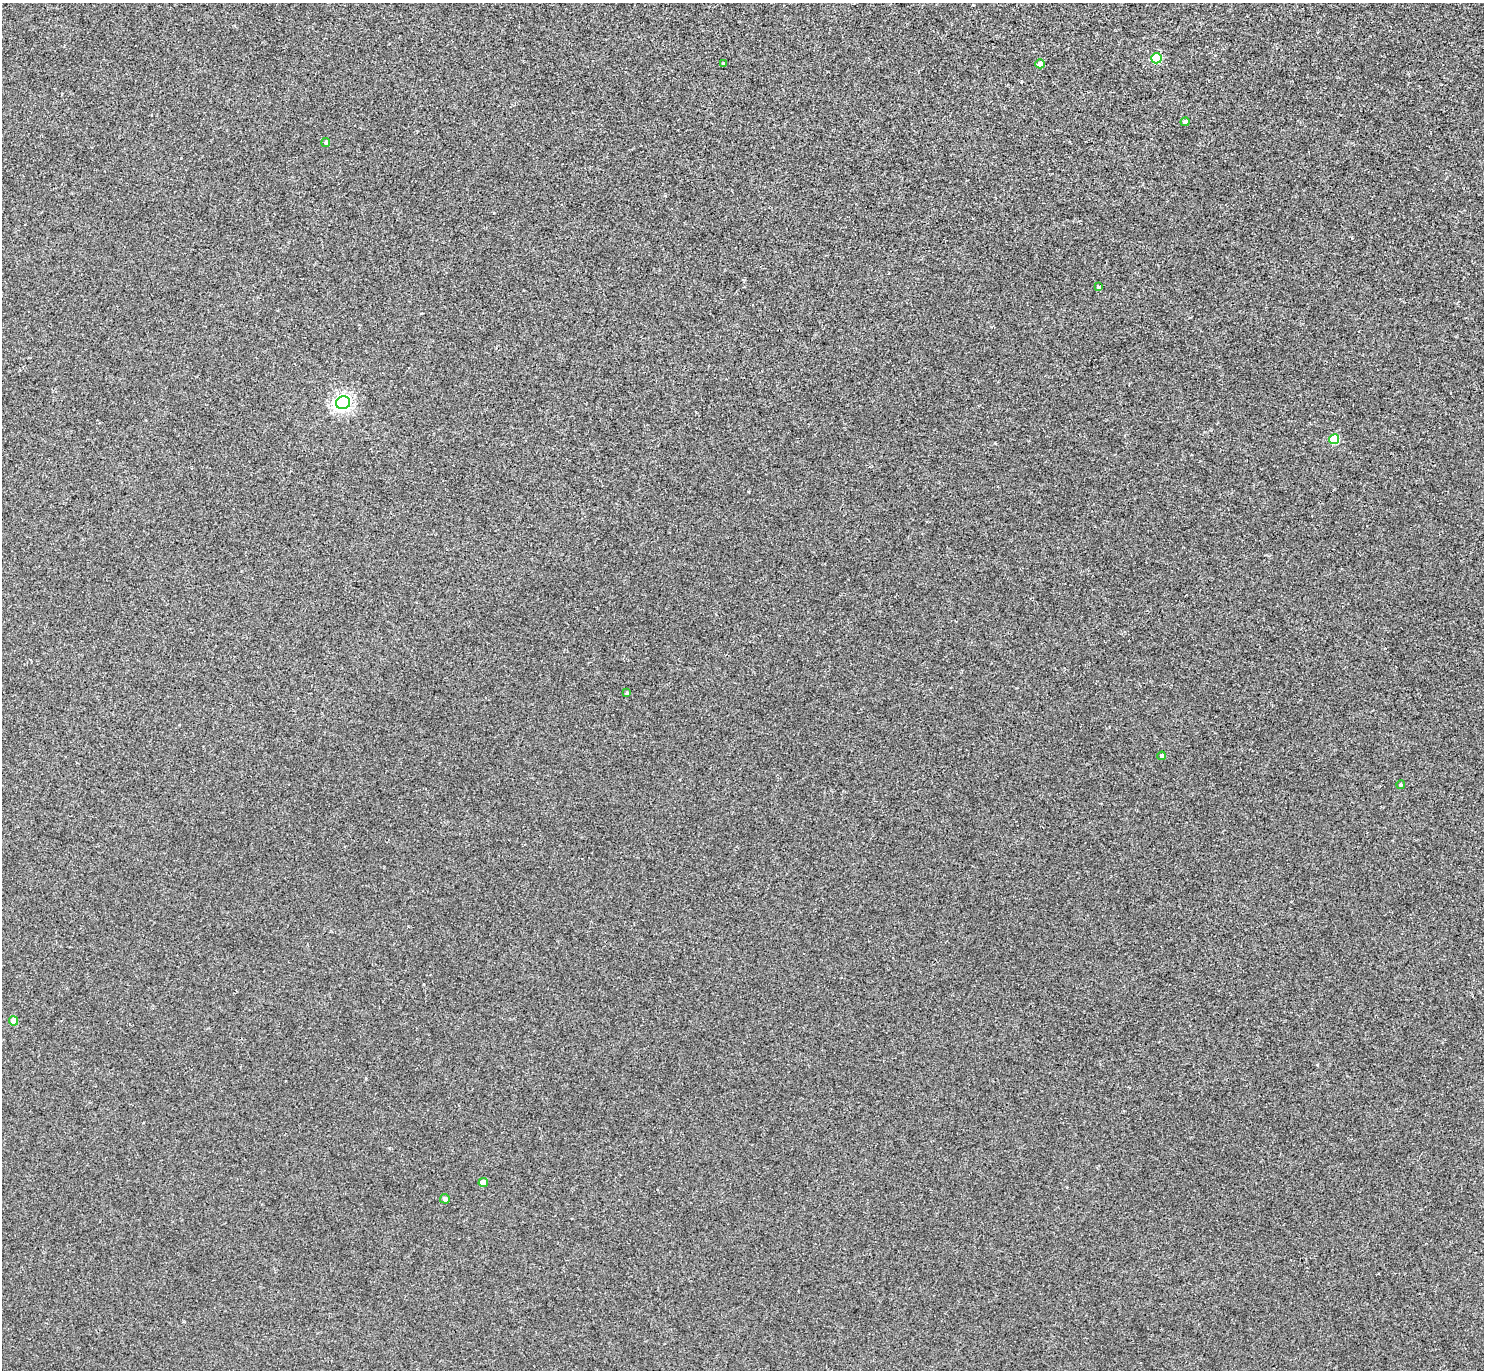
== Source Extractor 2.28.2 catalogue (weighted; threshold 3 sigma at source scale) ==
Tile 10 of 4 x 4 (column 2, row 3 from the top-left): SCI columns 1483-2964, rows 1528-2895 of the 5932 x 5928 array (HDU 1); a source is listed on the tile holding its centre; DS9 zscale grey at full resolution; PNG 1486 x 1372 px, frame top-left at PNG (2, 3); each listed source drawn as its Kron ellipse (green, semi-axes under 4 px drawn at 4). Shown black and unused: <1% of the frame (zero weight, under 2 of 3 exposures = <1% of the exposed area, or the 3 px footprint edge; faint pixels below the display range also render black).
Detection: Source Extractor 2.28.2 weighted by HDU 2 'WHT'; one run over the whole footprint, this tile lists its part. Background 8.60e-04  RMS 0.0049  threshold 0.0222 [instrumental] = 3 sigma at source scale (4.5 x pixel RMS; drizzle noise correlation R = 1.50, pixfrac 1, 0.05/0.05 arcsec/px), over >= 5 px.
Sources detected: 14; all 14 listed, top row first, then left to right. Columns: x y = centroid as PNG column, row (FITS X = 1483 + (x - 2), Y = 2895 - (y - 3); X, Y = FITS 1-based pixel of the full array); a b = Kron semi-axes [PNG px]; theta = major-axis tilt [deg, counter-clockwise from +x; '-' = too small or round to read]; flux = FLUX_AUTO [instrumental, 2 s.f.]
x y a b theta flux
1156 58 5 5 - 23
724 64 3 3 - 0.77
1040 64 5 4 - 2.8
1185 122 4 4 - 1.8
326 142 4 4 - 1.1
1098 287 4 3 - 1.6
343 403 7 6 - 180
1334 439 5 5 - 15
627 693 4 3 - 0.55
1162 756 4 4 - 1.4
1401 785 4 4 - 0.71
14 1021 4 4 - 5.5
483 1183 4 4 - 3.5
445 1199 5 5 - 1.5